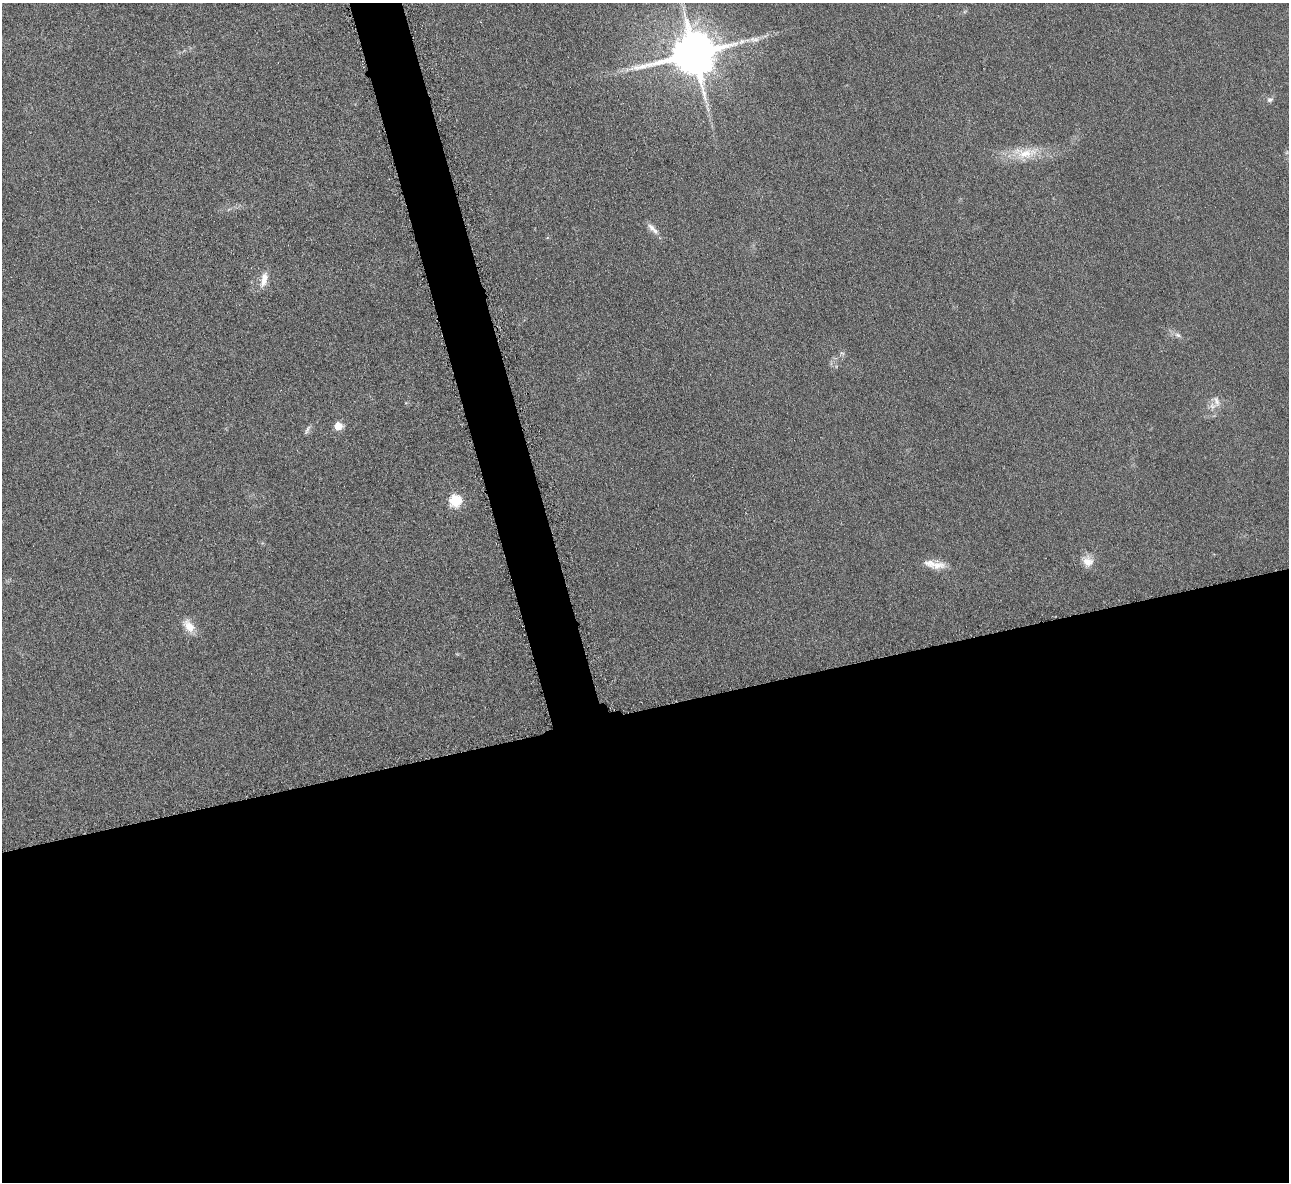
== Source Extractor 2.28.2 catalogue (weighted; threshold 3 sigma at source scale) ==
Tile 15 of 4 x 4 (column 3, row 4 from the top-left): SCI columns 2580-3866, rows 158-1337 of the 5171 x 5154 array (HDU 1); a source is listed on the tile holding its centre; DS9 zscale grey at full resolution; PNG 1291 x 1184 px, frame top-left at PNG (2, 3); no overlay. Shown black and unused: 43% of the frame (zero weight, under 3 of 6 exposures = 2% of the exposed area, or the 3 px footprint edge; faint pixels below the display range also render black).
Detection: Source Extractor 2.28.2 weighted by HDU 2 'WHT'; one run over the whole footprint, this tile lists its part. Background 0.121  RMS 0.011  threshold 0.043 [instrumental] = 3 sigma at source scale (4.09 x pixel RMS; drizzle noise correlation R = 1.36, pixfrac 0.8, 0.05/0.05 arcsec/px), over >= 5 px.
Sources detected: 16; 2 inside a brighter listed object's ellipse — not listed separately; the other 14 listed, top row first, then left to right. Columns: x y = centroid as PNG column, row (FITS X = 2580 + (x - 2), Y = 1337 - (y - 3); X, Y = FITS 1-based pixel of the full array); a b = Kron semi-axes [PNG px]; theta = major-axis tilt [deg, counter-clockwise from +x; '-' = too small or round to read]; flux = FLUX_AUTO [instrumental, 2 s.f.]
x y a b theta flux
754 39 16 6 2 6.9
694 53 14 12 13 4100
1270 100 8 7 - 2.9
1025 153 38 15 0 29
651 227 13 8 -46 5.7
264 280 21 8 75 9.5
1178 335 9 5 -27 3.3
1217 401 16 6 -71 5.4
338 426 5 5 - 31
307 430 14 4 67 2.6
455 501 6 6 - 92
1088 562 15 13 -15 10
937 565 24 10 5 11
189 626 17 11 -54 12